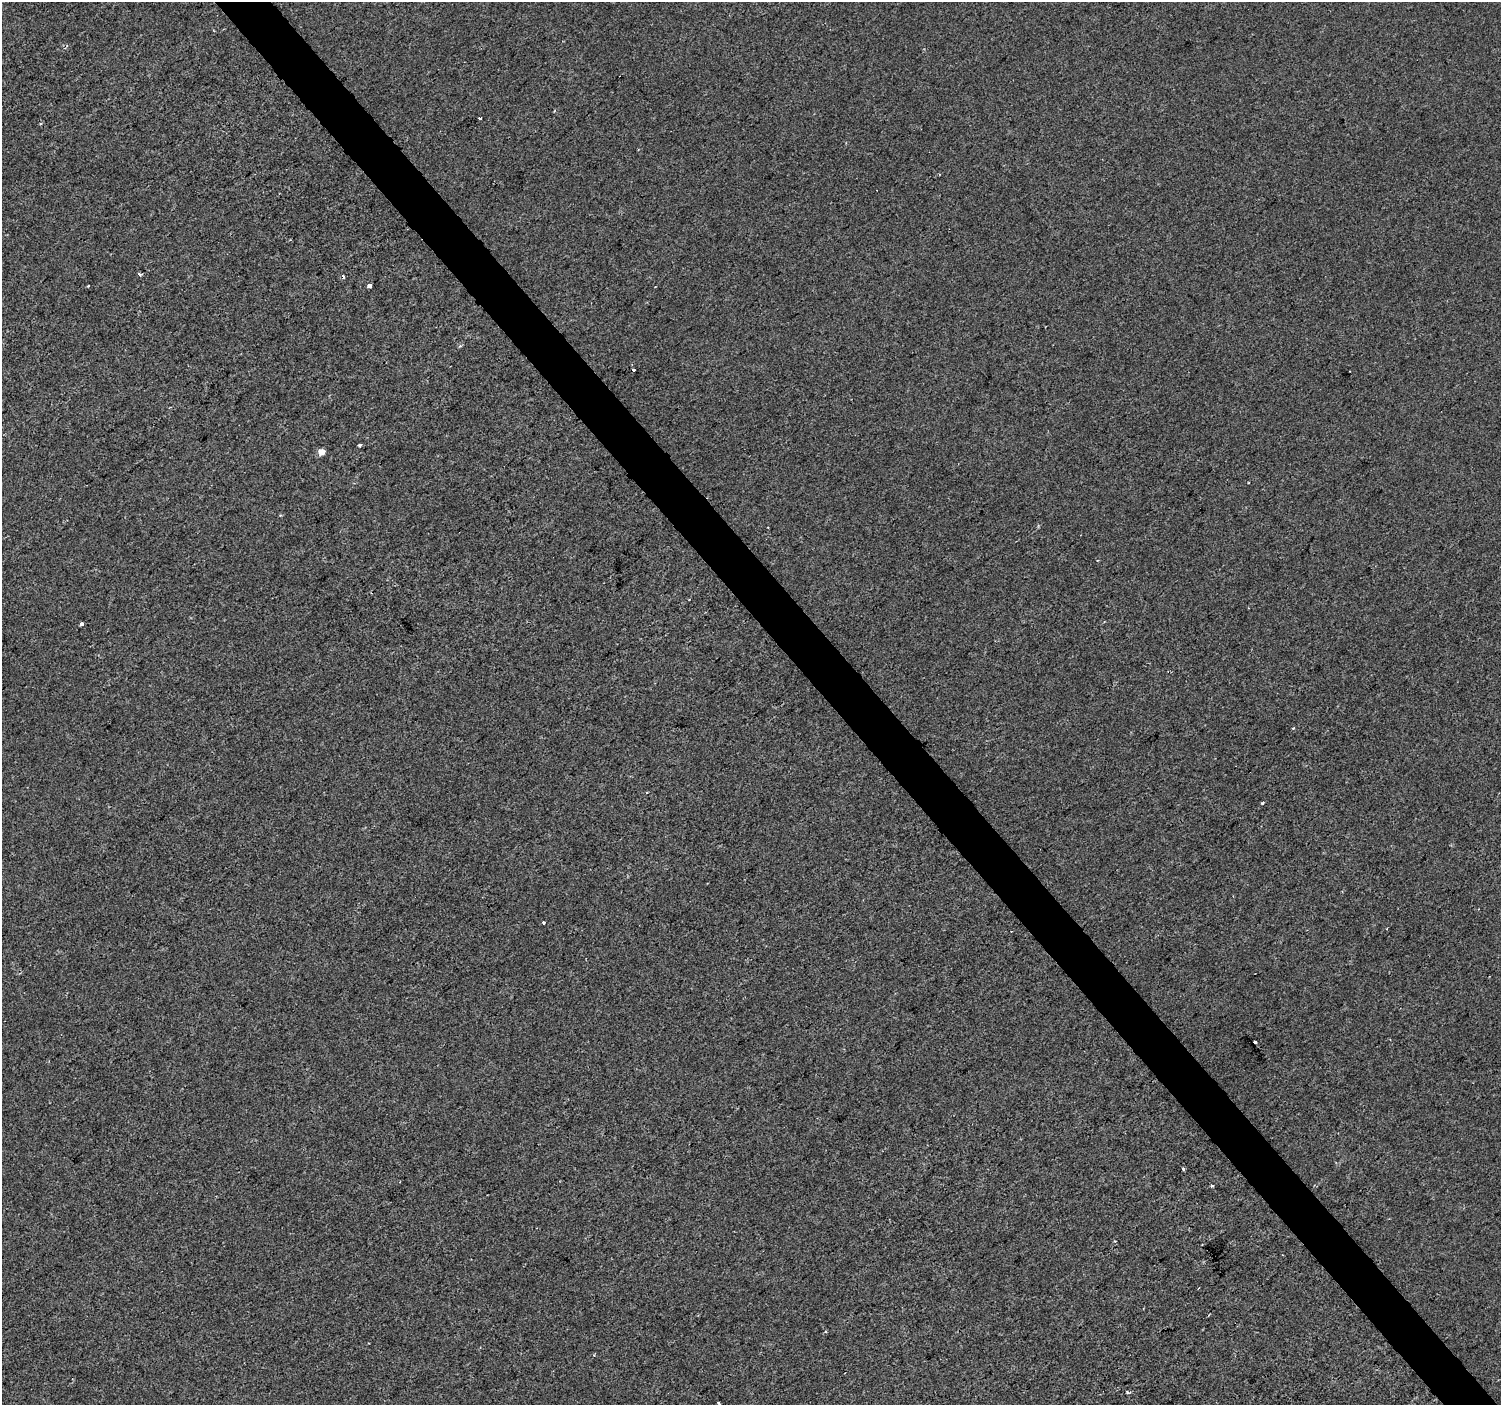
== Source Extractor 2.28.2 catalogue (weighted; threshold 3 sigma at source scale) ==
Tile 6 of 4 x 4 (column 2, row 2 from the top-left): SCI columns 1504-3002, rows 3009-4411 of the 6000 x 5953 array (HDU 1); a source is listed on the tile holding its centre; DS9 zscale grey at full resolution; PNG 1503 x 1407 px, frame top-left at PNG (2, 2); no overlay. Shown black and unused: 4% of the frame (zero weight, under 2 of 3 exposures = <1% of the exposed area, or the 3 px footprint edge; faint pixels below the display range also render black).
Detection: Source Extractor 2.28.2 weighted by HDU 2 'WHT'; one run over the whole footprint, this tile lists its part. Background -4.67e-05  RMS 0.0042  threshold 0.0187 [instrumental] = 3 sigma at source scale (4.5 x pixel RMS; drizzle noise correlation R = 1.50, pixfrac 1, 0.0396/0.0396 arcsec/px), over >= 5 px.
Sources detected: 24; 3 cosmic-ray / hot-pixel residue — not listed; the other 21 listed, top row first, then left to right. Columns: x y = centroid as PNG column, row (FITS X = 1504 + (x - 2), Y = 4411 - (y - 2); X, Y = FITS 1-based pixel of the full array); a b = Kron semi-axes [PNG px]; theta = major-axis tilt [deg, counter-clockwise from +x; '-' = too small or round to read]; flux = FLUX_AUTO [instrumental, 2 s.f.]
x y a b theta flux
480 118 3 3 - 1.8
139 275 3 3 - 1.9
370 286 4 3 - 4.9
460 346 5 3 - 0.6
633 369 3 3 - 6.8
360 445 3 3 - 1.2
321 452 5 5 - 4.1
1249 483 3 2 - 0.49
1097 560 3 3 - 0.44
81 624 4 3 - 5.3
1293 728 3 3 - 0.99
646 792 3 2 - 0.34
1263 803 3 3 - 0.72
544 923 4 3 - 0.64
1387 929 3 2 - 0.31
1255 1041 4 3 - 3.7
1183 1169 3 3 - 1.3
1211 1186 3 3 - 1.4
594 1355 3 3 - 0.38
1128 1392 5 3 - 0.66
719 1403 3 3 - 1.5
Isophote crosses this tile's border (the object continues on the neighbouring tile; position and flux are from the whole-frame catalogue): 1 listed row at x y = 719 1403